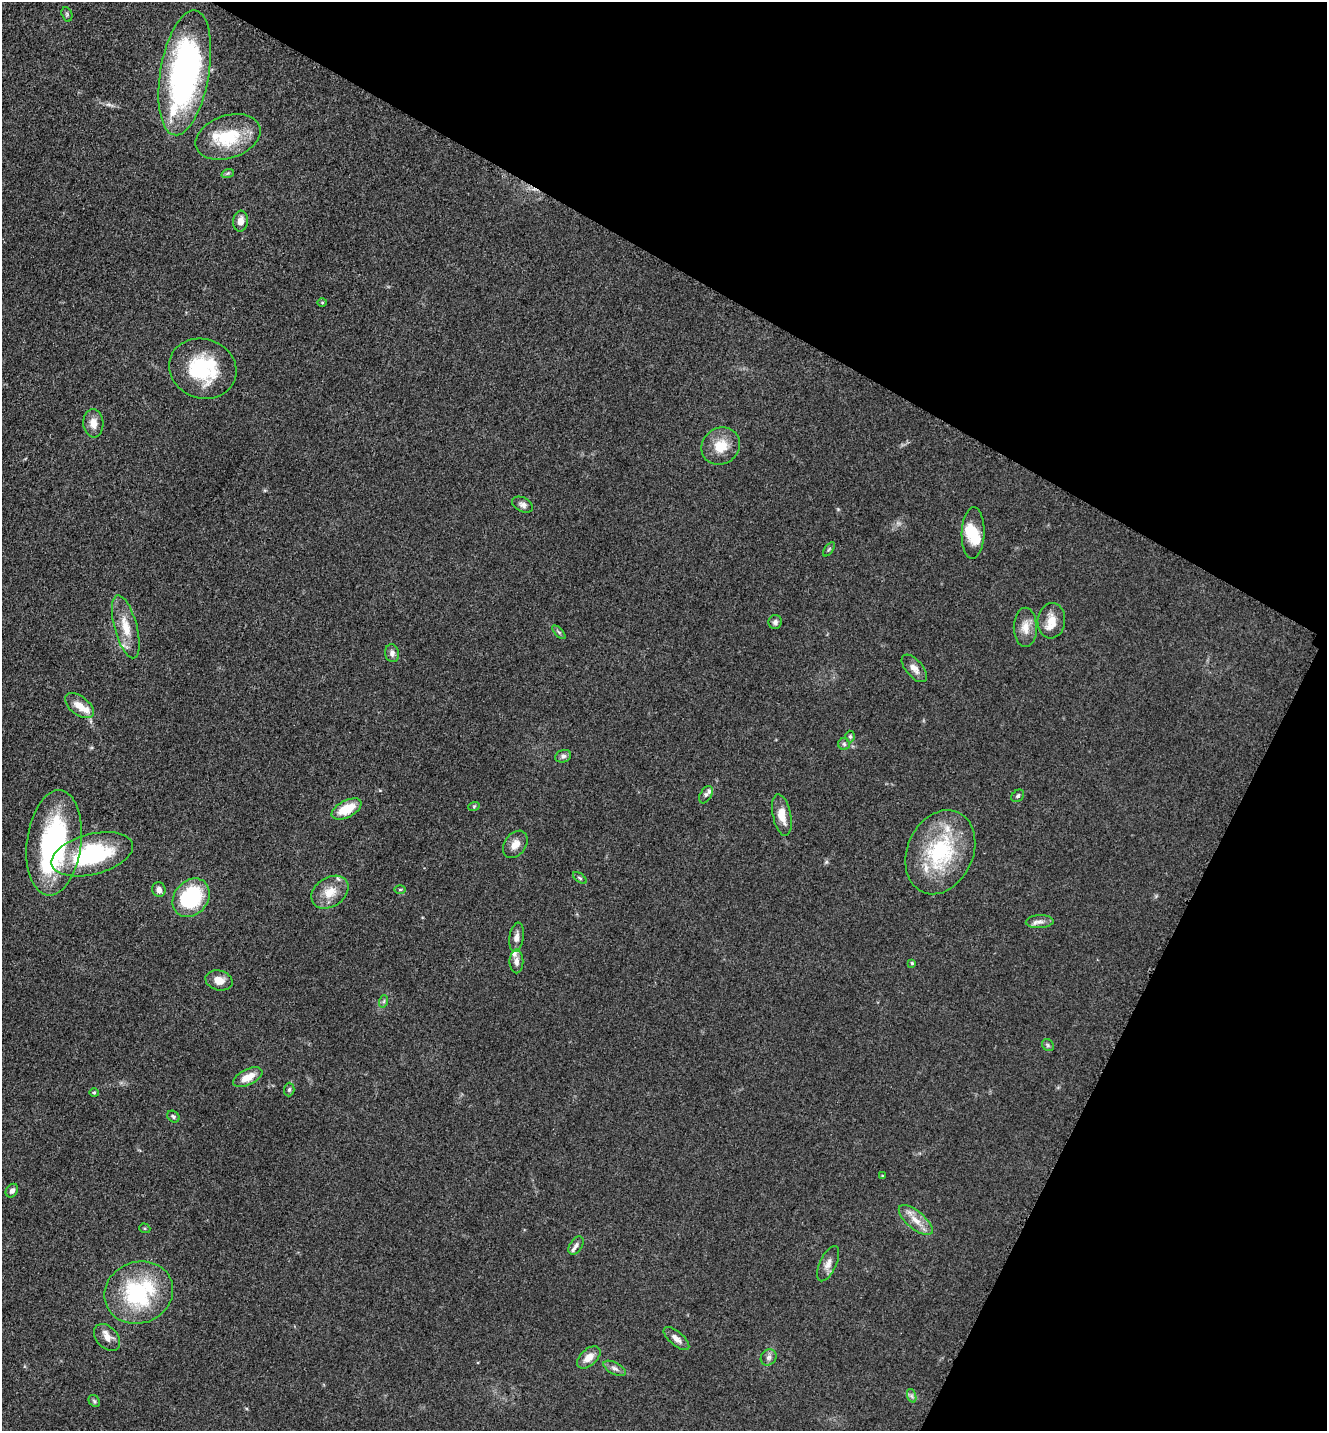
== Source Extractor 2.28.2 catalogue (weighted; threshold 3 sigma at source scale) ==
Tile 8 of 4 x 4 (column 4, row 2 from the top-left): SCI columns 4275-5599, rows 2900-4328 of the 5806 x 5775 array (HDU 1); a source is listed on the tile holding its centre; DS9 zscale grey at full resolution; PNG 1329 x 1433 px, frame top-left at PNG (2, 2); each listed source drawn as its Kron ellipse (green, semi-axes under 4 px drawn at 4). Shown black and unused: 27% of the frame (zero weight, under 3 of 5 exposures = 4% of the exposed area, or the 3 px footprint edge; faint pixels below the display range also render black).
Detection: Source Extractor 2.28.2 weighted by HDU 2 'WHT'; one run over the whole footprint, this tile lists its part. Background 0.0634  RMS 0.006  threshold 0.027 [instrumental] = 3 sigma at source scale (4.5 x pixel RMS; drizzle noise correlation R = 1.50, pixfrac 1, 0.05/0.05 arcsec/px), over >= 5 px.
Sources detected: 75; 2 inside a brighter object's white glare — neither listed nor drawn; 11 inside a brighter listed object's ellipse — not listed separately; the other 62 listed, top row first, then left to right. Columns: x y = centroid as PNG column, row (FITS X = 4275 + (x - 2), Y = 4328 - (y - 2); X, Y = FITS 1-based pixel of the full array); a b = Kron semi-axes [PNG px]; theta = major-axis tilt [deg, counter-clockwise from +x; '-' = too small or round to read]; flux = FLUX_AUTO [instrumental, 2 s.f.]
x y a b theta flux
67 14 7 5 -71 1.1
185 73 63 24 80 170
228 137 33 21 19 30
228 173 6 4 18 0.87
241 221 10 7 83 4.9
322 302 5 3 - 0.58
203 369 34 29 -18 43
93 423 14 10 -85 5.5
721 446 20 18 36 13
523 505 11 7 -28 2.4
973 533 26 11 88 11
829 549 8 4 54 0.99
1051 621 18 13 84 8
775 622 7 6 - 1.8
126 627 32 11 -75 13
1025 627 20 11 -89 7.4
559 632 8 3 -45 0.98
392 653 9 7 -80 2.5
914 668 17 8 -49 4.6
79 706 17 9 -38 8
850 737 6 5 - 1.1
844 744 6 6 - 1.2
563 756 8 6 18 1.8
706 795 9 5 60 1.7
1018 796 7 5 45 1.2
474 806 6 3 19 0.66
347 809 16 8 28 16
782 815 21 9 -79 9
54 843 53 27 83 98
515 844 15 10 55 6
940 852 44 33 65 59
92 854 42 20 15 60
580 878 8 4 -35 0.99
400 889 6 3 0 0.58
159 890 7 6 - 2.9
330 892 20 14 34 11
191 898 21 16 50 51
1040 922 14 6 2 3.2
516 937 15 7 81 3.5
516 961 12 7 89 3.1
912 963 4 4 - 0.73
219 980 14 10 -15 6.2
384 1001 6 4 71 0.96
1048 1045 6 5 - 1.1
248 1077 16 8 27 8.5
289 1089 7 5 88 1.4
94 1093 4 4 - 0.73
173 1117 7 5 -39 1.1
882 1176 4 3 - 0.44
12 1191 7 5 54 2
916 1220 21 8 -40 7.9
145 1228 6 4 -19 0.88
576 1246 10 6 55 2.3
828 1264 19 8 65 4.5
139 1293 35 30 21 64
107 1337 15 10 -47 5.7
676 1339 15 7 -40 3.8
589 1357 14 8 42 6.2
769 1357 8 7 - 2.2
615 1368 12 6 -27 2.5
912 1396 7 4 -71 1.3
94 1401 6 5 - 1